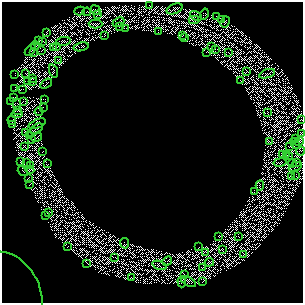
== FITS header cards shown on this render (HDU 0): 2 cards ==
NAXIS1  =                  301 / length of data axis 1
NAXIS2  =                  301 / length of data axis 2

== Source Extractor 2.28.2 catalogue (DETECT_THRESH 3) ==
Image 301 x 301 px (HDU 0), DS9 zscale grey, 1 PNG px = 1 image px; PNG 305 x 305 px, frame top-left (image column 1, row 301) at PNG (2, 2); each listed source drawn as its Kron ellipse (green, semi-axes under 4 px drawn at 4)
Background 0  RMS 2.0e-04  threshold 6.14e-04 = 3 sigma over >= 5 px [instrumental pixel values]
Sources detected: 385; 268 with non-positive FLUX_AUTO (blend fragments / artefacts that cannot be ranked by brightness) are neither listed nor drawn; the other 117 listed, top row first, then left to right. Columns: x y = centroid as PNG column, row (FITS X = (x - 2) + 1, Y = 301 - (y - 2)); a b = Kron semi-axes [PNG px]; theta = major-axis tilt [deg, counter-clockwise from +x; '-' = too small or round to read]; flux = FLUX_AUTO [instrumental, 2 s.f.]
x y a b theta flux
150 6 3 3 - 11
174 9 8 5 21 22
95 10 5 4 - 18
80 11 5 2 - 18
87 12 4 3 - 19
98 14 4 3 - 13
204 14 5 4 - 13
196 16 6 2 -30 4.6
217 16 3 2 - 1.2
194 20 5 2 - 50
222 20 3 3 - 17
118 22 6 2 27 14
225 22 6 2 62 28
95 24 7 3 -1 26
120 26 3 2 - 2.7
125 28 2 2 - 19
46 32 4 2 - 3.2
158 32 3 2 - 0.17
182 35 2 2 - 1.8
104 36 3 2 - 28
185 38 2 2 - 21
39 41 2 2 - 12
64 41 7 3 8 4.7
43 42 4 2 - 5.1
35 45 4 3 - 8.4
57 47 2 2 - 46
81 47 8 2 12 31
212 47 3 2 - 9.7
53 48 3 2 - 39
30 50 7 4 45 24
42 50 2 2 - 12
215 50 3 2 - 11
34 52 3 2 - 9.8
206 52 2 2 - 9.9
229 53 3 2 - 23
58 60 3 2 - 11
53 71 7 3 -70 4.2
247 71 4 2 - 36
25 73 2 2 - 5.3
267 74 8 2 17 0.058
15 75 3 2 - 0.76
33 78 3 2 - 31
240 81 2 2 - 8.1
27 82 4 2 - 23
32 82 3 2 - 15
46 84 6 3 38 15
15 89 3 2 - 7.7
23 89 2 2 - 19
13 97 4 2 - 18
45 99 3 2 - 14
11 101 3 2 - 5.4
23 101 3 2 - 12
17 104 5 3 - 16
43 108 3 2 - 14
18 111 3 3 - 24
39 111 4 2 - 7.1
267 113 4 2 - 9.3
17 114 5 2 - 20
301 119 3 2 - 3.6
12 120 5 3 - 24
12 124 3 2 - 13
37 124 9 4 20 1.5
37 129 7 2 33 4.7
25 133 4 2 - 2
301 134 3 2 - 9.8
30 136 3 3 - 3.8
37 138 5 3 - 1.7
31 139 2 2 - 28
296 139 2 2 - 11
299 141 5 4 - 31
269 142 4 2 - 3.9
295 143 6 2 -58 8.5
24 146 4 2 - 18
290 146 4 2 - 5.7
43 151 4 2 - 19
301 151 5 2 - 29
287 154 3 2 - 16
282 155 4 2 - 13
290 157 3 2 - 17
21 161 3 2 - 20
26 162 2 2 - 18
280 162 6 3 11 17
292 163 4 2 - 16
297 163 2 2 - 3
48 164 3 2 - 11
31 166 3 2 - 8.9
295 167 7 2 25 28
30 170 4 2 - 55
23 171 5 2 - 0.91
296 176 3 2 - 19
292 177 3 2 - 8.9
28 179 3 3 - 6.8
29 185 4 2 - 10
260 186 5 2 - 16
255 192 2 2 - 14
49 213 3 2 - 15
45 216 2 2 - 12
219 236 3 2 - 8.8
238 236 2 2 - 22
125 243 5 2 - 15
68 247 3 2 - 13
198 247 2 2 - 14
222 250 3 2 - 27
206 252 3 2 - 3.4
244 254 2 2 - 25
114 257 4 2 - 140
167 261 5 2 - 14
209 262 5 3 - 40
87 263 3 2 - 8.7
159 265 7 2 -19 23
202 267 4 2 - 10
184 275 4 2 - 7.4
131 277 2 2 - 30
182 282 5 2 - 7.7
188 282 8 4 -28 14
203 282 3 2 - 20
10 292 43 29 -63 0.7
At the frame edge (FLAGS 8, measured only in part): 4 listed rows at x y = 301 119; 301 134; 301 151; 10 292
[268 non-positive-flux detections neither listed nor drawn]